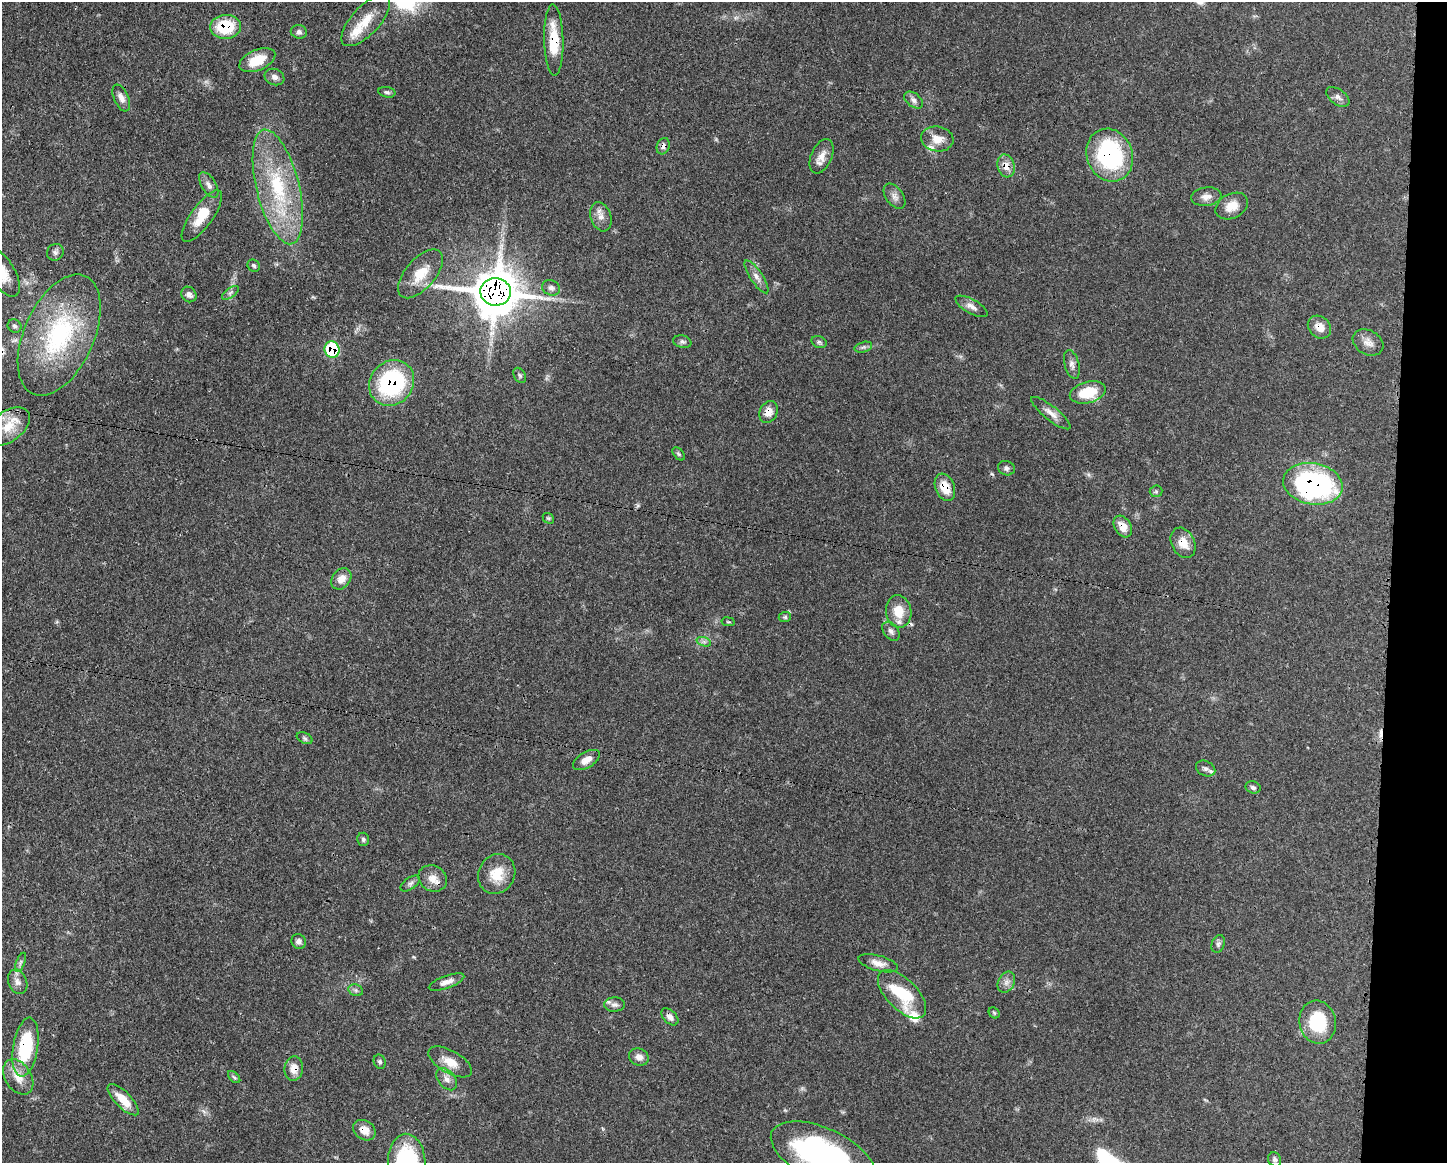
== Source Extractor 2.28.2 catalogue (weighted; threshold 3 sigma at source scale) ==
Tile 6 of 3 x 4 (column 3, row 2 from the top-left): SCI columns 3007-4451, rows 2325-3485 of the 4681 x 4647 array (HDU 1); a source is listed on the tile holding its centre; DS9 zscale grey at full resolution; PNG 1449 x 1165 px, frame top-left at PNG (2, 2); each listed source drawn as its Kron ellipse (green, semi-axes under 4 px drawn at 4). Shown black and unused: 4% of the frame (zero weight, under 3 of 4 exposures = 1% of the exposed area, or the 3 px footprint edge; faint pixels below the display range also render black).
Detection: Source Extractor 2.28.2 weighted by HDU 2 'WHT'; one run over the whole footprint, this tile lists its part. Background 0.0597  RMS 0.0031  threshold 0.0141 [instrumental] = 3 sigma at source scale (4.5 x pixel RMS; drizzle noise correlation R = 1.50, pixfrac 1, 0.05/0.05 arcsec/px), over >= 5 px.
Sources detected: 104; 1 too faint to see at this stretch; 3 cosmic-ray / hot-pixel residue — neither listed nor drawn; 5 inside a brighter listed object's ellipse — not listed separately; the other 95 listed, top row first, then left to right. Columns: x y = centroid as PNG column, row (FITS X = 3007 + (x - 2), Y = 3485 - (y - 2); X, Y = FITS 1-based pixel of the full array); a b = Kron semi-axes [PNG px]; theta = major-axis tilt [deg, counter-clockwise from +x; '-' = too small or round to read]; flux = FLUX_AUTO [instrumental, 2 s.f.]
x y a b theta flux
366 21 32 14 47 7.2
225 27 15 12 5 14
299 32 8 7 - 0.98
554 40 36 9 -89 10
257 60 19 10 23 7
274 77 10 8 -22 1.4
387 92 9 5 -11 0.76
1338 97 13 7 -35 1.5
121 98 14 7 -66 1.9
913 100 11 6 -38 1.3
937 139 16 12 -8 3.8
663 146 8 6 69 1.3
1110 155 27 23 -68 38
821 156 18 10 66 3
1006 166 11 8 -75 2.9
209 185 14 7 -59 1.6
278 187 59 21 -76 28
895 196 14 8 -54 1.7
1206 197 15 9 7 2.3
1232 206 17 12 27 4.3
202 216 31 11 54 7.3
601 217 15 10 -71 2.5
55 252 9 8 - 1
254 266 7 5 -45 0.65
2 272 27 12 -58 6.5
420 274 30 15 49 7.6
756 277 19 6 -56 2
551 288 9 7 -21 1.2
496 292 15 13 -3 1200
230 293 10 4 36 0.84
189 294 8 7 - 1.5
971 306 18 7 -30 1.9
14 326 7 6 - 0.76
1319 327 12 10 -42 3.2
59 335 64 35 66 41
682 342 9 6 -15 0.88
819 342 8 5 -16 0.73
1368 342 16 12 -30 2.5
863 347 9 5 15 0.79
332 349 8 7 - 19
1072 364 15 7 -75 1.5
520 375 8 5 -59 0.67
392 383 24 21 50 37
1088 392 18 10 15 9.6
768 412 11 8 66 2.8
1051 413 24 7 -38 2.4
8 426 25 15 37 7
679 454 8 5 -49 0.53
1006 468 8 7 - 0.9
1313 484 30 20 -10 68
945 487 14 9 -69 5.3
1156 491 6 6 - 0.52
548 518 6 4 -42 0.44
1123 527 12 8 -58 3.8
1183 543 16 11 -62 4.1
341 579 12 9 49 2.9
899 611 16 12 -81 6.3
785 617 6 5 - 0.58
728 622 7 3 -8 0.32
891 631 11 7 -51 1.2
704 642 7 4 -19 0.8
305 738 8 5 -28 0.63
586 760 15 8 31 2.9
1206 769 10 7 -27 1.2
1253 787 8 6 -17 0.78
363 839 6 6 - 0.69
497 874 20 18 60 7.1
433 878 15 12 -30 3.2
410 883 11 5 34 0.99
299 941 7 7 - 1.2
1218 944 9 6 70 0.88
20 962 10 3 69 0.65
878 963 20 7 -15 2.6
18 982 13 9 -67 1.9
447 982 19 6 20 2.3
1006 982 11 8 62 1.6
356 990 7 5 -21 0.76
902 994 30 15 -45 16
614 1005 10 7 0 1.2
994 1013 6 5 - 0.41
670 1017 10 6 -45 1.4
1318 1022 21 18 -77 15
25 1047 30 12 81 21
639 1057 10 8 -27 1.9
380 1062 7 6 - 0.74
450 1062 24 11 -29 4.6
294 1069 12 9 84 3.3
18 1077 19 13 -57 4.8
234 1077 7 4 -44 0.6
447 1079 13 8 -50 2
123 1100 20 8 -45 5.5
364 1130 12 9 -33 3.5
823 1155 56 26 -24 77
1275 1159 7 6 - 0.76
407 1162 29 18 -89 38
Overlapping masked pixels (flux is a lower limit): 20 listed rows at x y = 225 27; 554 40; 663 146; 1110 155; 1006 166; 496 292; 1319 327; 59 335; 332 349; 392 383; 768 412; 1313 484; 945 487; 1123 527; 1183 543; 433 878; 25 1047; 294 1069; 364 1130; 407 1162
Isophote crosses this tile's border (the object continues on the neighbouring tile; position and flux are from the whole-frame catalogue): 3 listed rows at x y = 2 272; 823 1155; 407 1162